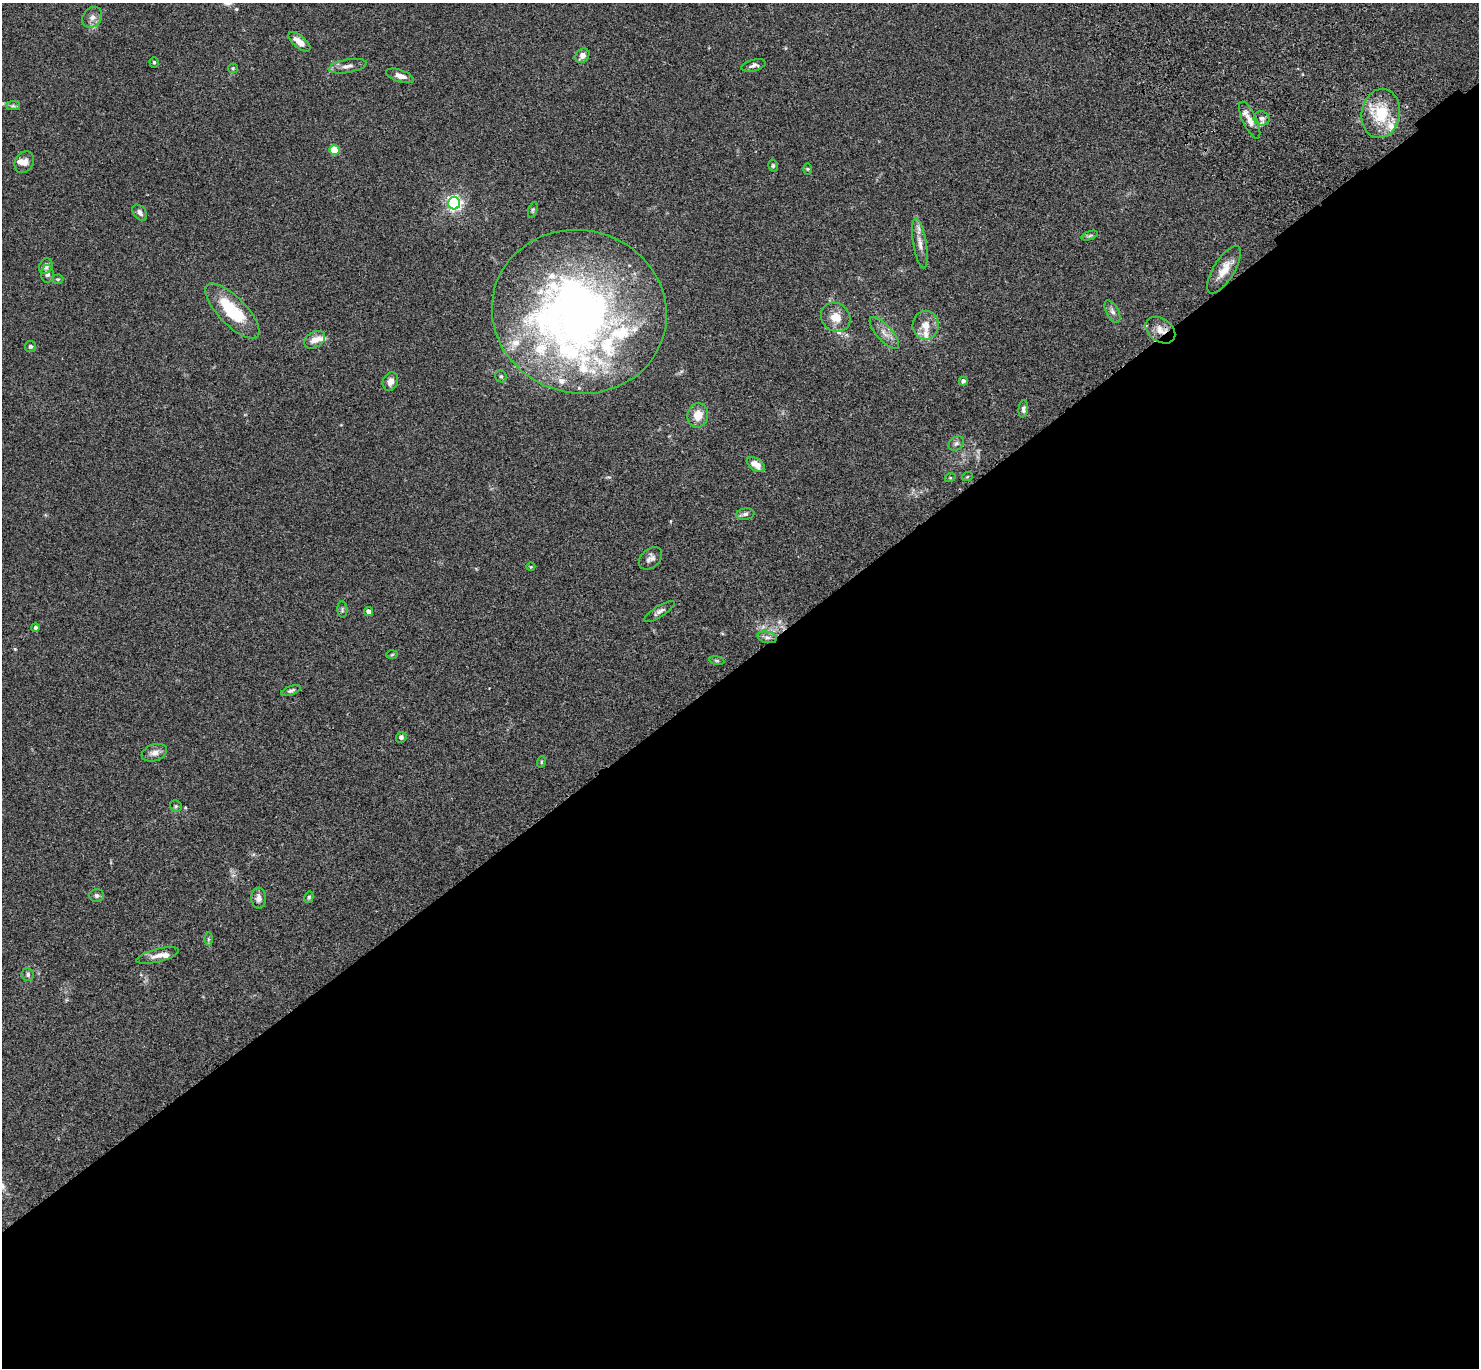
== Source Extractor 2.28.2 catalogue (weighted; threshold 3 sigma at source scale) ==
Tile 15 of 4 x 4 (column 3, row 4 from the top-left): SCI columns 3057-4533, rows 385-1750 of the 6109 x 6091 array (HDU 1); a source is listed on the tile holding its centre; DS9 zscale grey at full resolution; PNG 1481 x 1370 px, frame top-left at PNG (2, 3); each listed source drawn as its Kron ellipse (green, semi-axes under 4 px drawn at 4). Shown black and unused: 52% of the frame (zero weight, under 3 of 4 exposures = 6% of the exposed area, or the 3 px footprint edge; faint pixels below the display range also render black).
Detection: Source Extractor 2.28.2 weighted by HDU 2 'WHT'; one run over the whole footprint, this tile lists its part. Background 0.0586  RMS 0.0052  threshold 0.0233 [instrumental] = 3 sigma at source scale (4.5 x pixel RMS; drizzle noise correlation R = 1.50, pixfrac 1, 0.05/0.05 arcsec/px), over >= 5 px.
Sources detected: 84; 2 inside a brighter object's white glare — neither listed nor drawn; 18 inside a brighter listed object's ellipse — not listed separately; the other 64 listed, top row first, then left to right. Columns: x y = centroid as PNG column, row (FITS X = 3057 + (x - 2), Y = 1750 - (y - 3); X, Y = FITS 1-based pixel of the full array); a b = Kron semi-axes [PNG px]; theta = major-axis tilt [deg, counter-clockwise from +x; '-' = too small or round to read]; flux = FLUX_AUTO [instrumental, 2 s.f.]
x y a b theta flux
92 17 11 9 52 3
299 42 13 6 -39 4.3
582 56 8 6 52 2.9
154 62 5 4 - 0.72
753 65 12 5 14 1.7
348 66 19 6 10 3
233 68 5 4 - 0.63
400 76 14 6 -17 3.2
13 106 7 4 0 1.1
1381 113 25 19 80 19
1262 118 8 7 - 1.6
1250 120 20 7 -65 4
334 150 5 5 - 20
24 162 11 9 59 3.3
773 166 6 4 -77 0.69
808 169 6 4 -90 0.51
454 203 6 6 - 140
533 210 8 4 71 0.76
140 213 9 6 -51 1.9
1090 236 8 3 19 0.86
920 243 25 6 -81 4.2
46 266 8 6 60 2.3
1224 270 27 10 58 7.2
47 274 9 6 88 1.7
58 279 5 5 - 0.63
232 311 36 14 -45 25
579 312 88 81 -16 290
1112 312 12 6 -62 1.9
836 317 15 14 - 6.5
926 325 14 13 - 5.6
1160 330 16 11 -36 5
884 333 20 8 -48 4.4
315 340 11 7 31 3.8
31 346 5 5 - 1.4
501 376 6 5 - 0.91
390 381 9 7 69 3
963 381 4 4 - 1.4
1023 409 8 4 83 1.3
698 415 12 10 78 6.6
956 443 8 6 36 1.4
756 465 10 6 -34 4.6
967 477 5 3 - 0.45
950 478 5 3 - 0.42
745 514 9 5 9 1.4
651 558 13 9 42 2.4
531 567 4 3 - 0.4
342 609 8 5 -85 0.93
369 611 4 4 - 2.8
660 611 17 5 32 1.9
35 627 4 4 - 0.97
767 637 10 5 -12 1.9
392 655 6 4 3 0.53
717 660 7 4 -9 0.67
291 691 10 4 20 1.1
401 737 5 5 - 1.2
154 753 13 8 19 3.1
541 762 6 3 71 0.61
176 806 6 5 - 0.93
97 896 7 6 - 1.4
309 897 6 4 76 0.74
259 898 10 7 -87 2.7
208 939 6 4 -89 0.82
157 956 22 6 15 3.6
28 975 6 6 - 1
Overlapping masked pixels (flux is a lower limit): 2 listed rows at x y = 1224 270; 1160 330